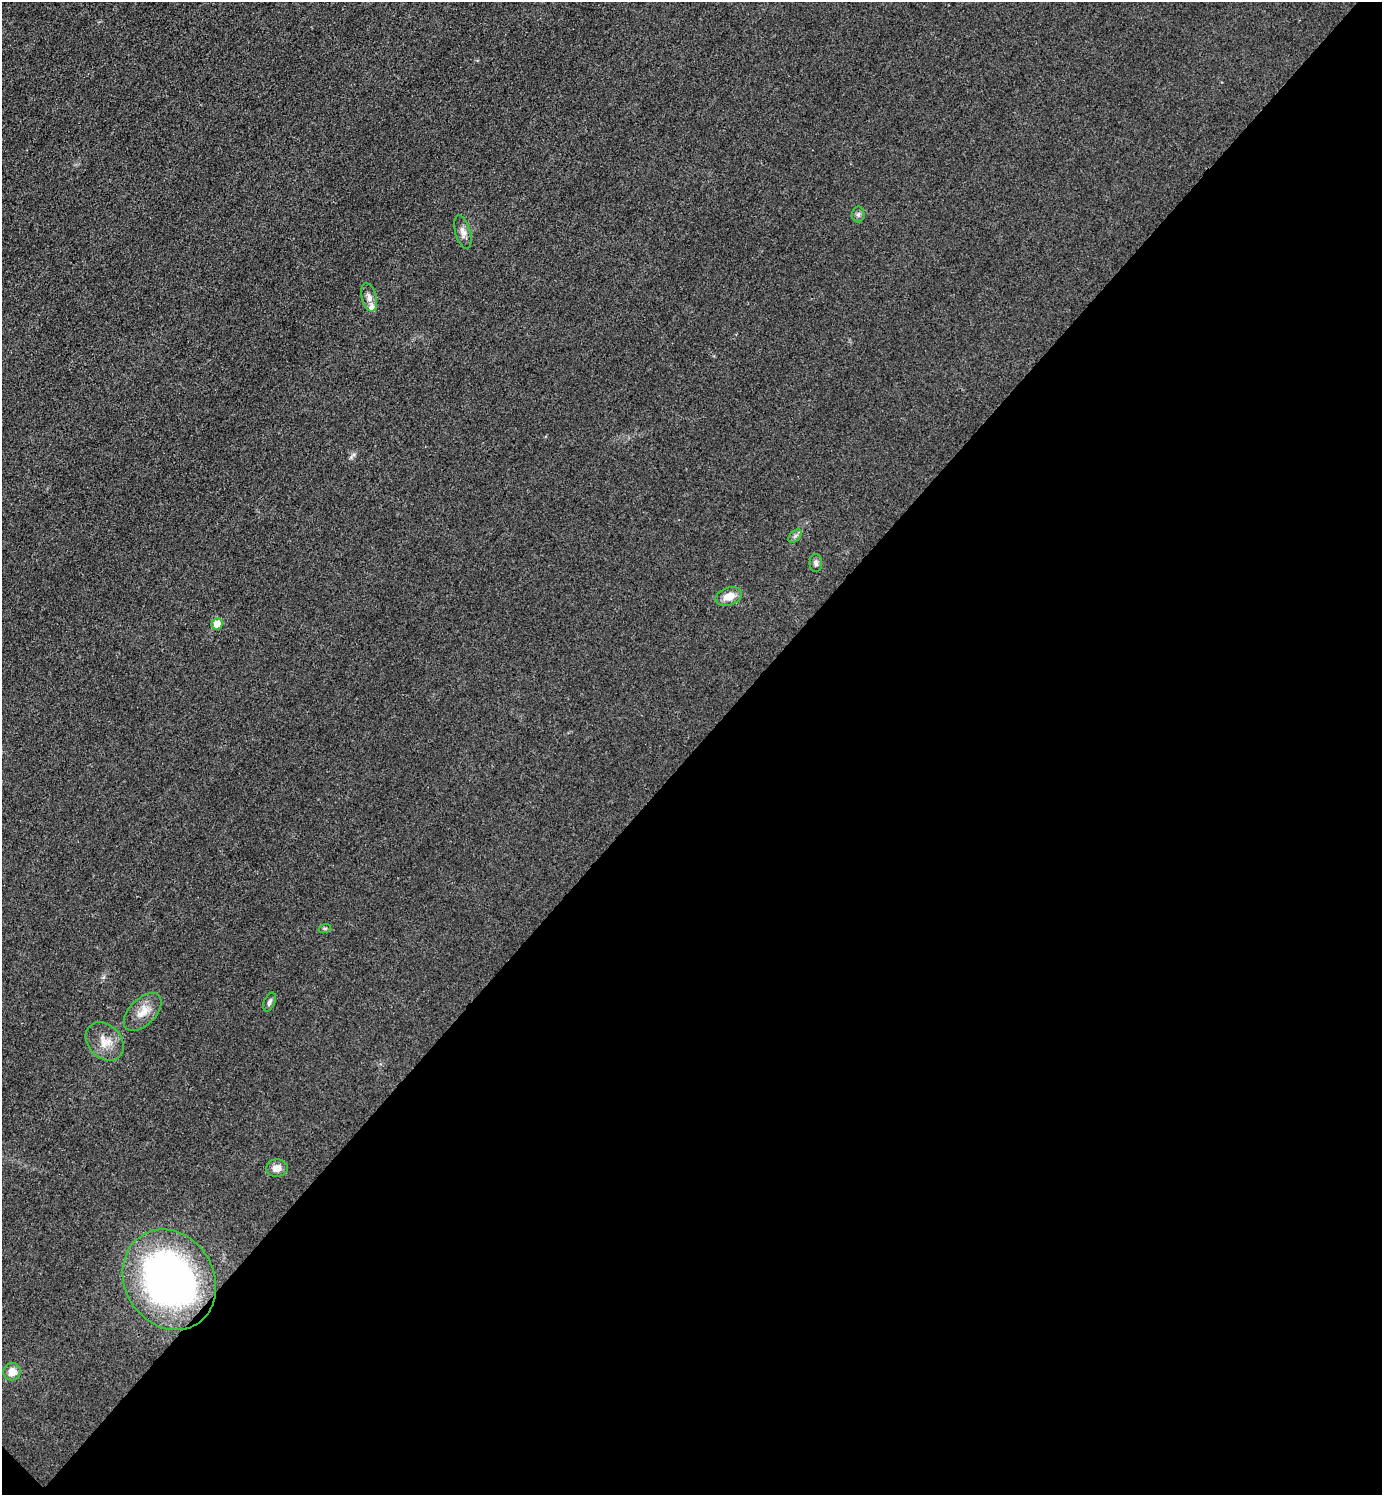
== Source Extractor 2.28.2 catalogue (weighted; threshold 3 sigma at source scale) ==
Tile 15 of 4 x 4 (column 3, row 4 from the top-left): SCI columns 3063-4442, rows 4-1496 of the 5981 x 5980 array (HDU 1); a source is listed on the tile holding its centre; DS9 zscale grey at full resolution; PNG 1384 x 1497 px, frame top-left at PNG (2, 2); each listed source drawn as its Kron ellipse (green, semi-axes under 4 px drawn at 4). Shown black and unused: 50% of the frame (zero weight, under 3 of 4 exposures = <1% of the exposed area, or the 3 px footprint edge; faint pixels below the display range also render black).
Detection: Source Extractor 2.28.2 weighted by HDU 2 'WHT'; one run over the whole footprint, this tile lists its part. Background 0.0332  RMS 0.0048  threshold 0.0216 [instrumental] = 3 sigma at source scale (4.5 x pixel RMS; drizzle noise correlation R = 1.50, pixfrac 1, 0.05/0.05 arcsec/px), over >= 5 px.
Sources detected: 15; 1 inside a brighter listed object's ellipse — not listed separately; the other 14 listed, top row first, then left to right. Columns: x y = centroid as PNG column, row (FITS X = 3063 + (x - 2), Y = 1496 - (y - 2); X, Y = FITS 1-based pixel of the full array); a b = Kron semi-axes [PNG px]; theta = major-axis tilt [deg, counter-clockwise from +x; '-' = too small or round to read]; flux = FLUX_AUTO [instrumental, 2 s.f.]
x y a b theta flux
858 215 8 6 89 1.3
463 232 17 7 -73 2.9
369 297 15 7 -76 2.9
795 536 8 5 45 1.3
816 563 9 6 -89 1.4
729 596 13 9 19 5.8
217 624 6 5 - 7.9
325 928 6 4 18 0.7
269 1002 10 5 67 1.3
143 1012 23 13 45 7
105 1042 21 16 -46 7.7
277 1168 11 8 4 4.1
169 1280 52 44 -59 190
12 1372 9 8 - 5